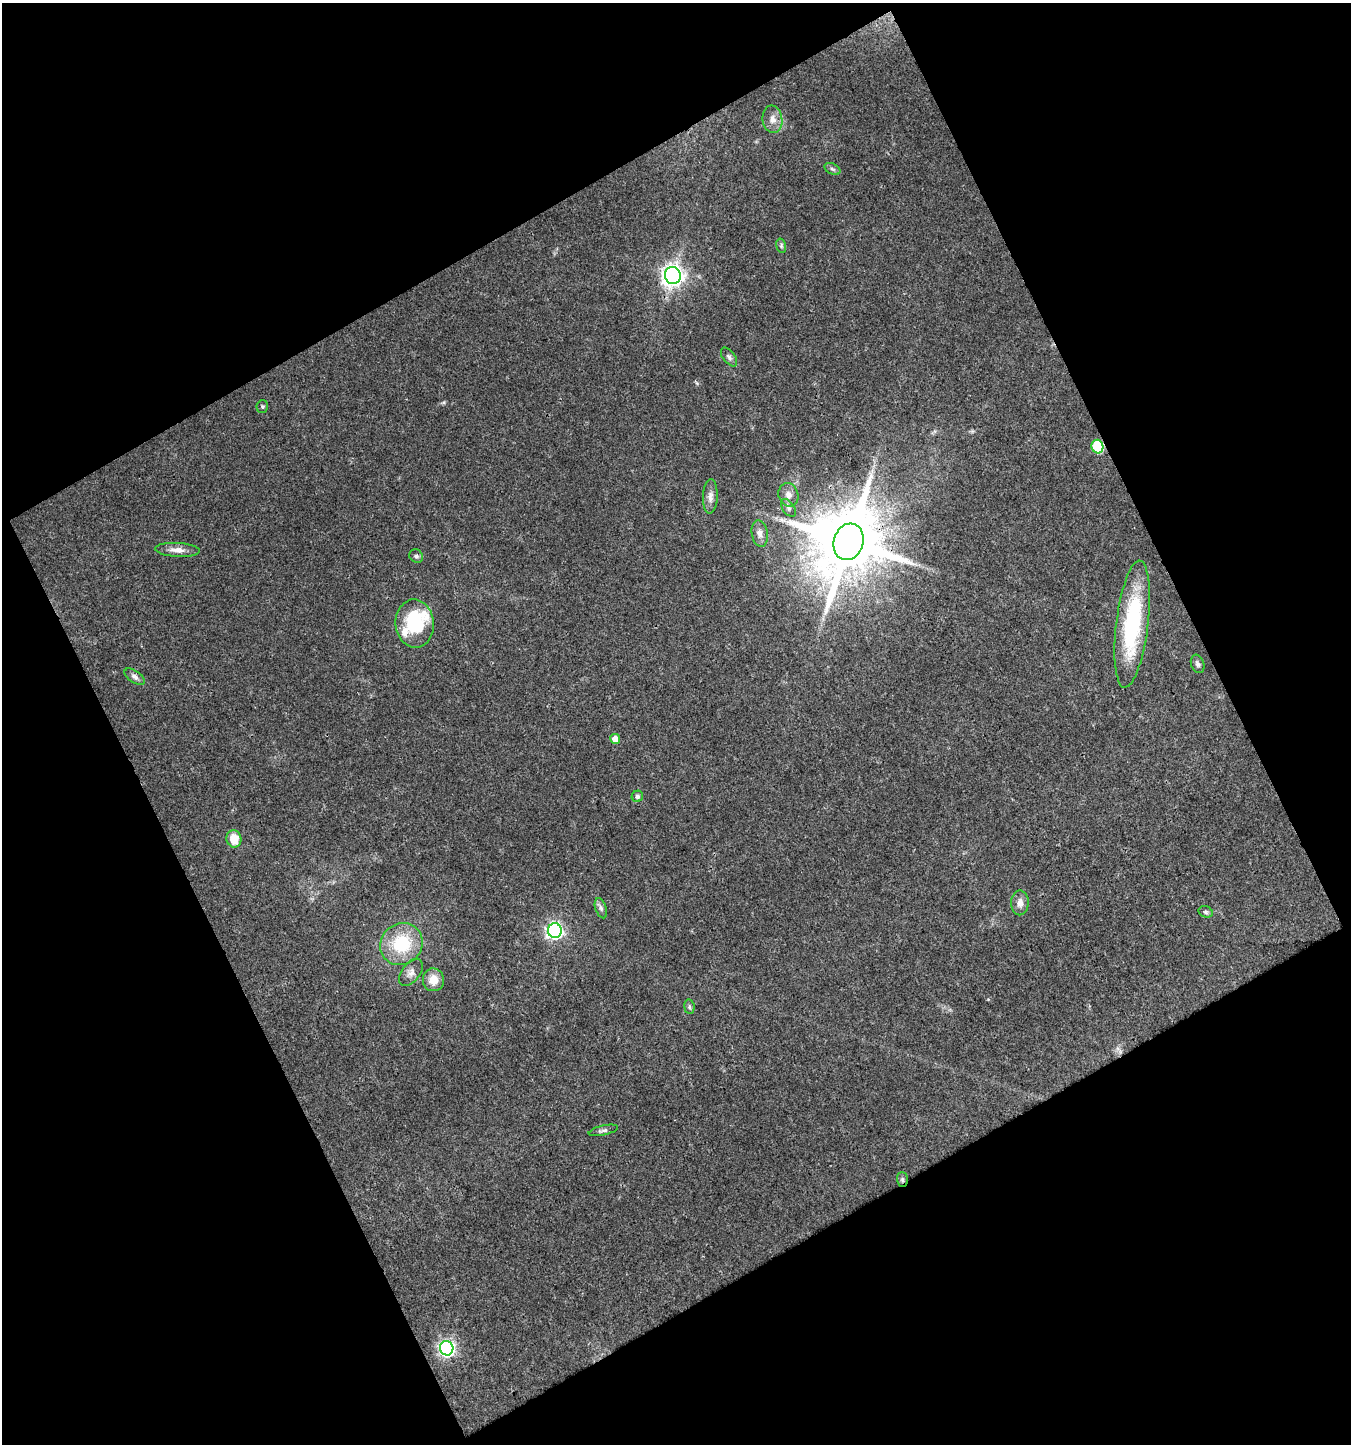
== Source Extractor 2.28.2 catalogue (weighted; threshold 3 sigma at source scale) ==
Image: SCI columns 33-1381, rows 1-1442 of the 1418 x 1442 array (HDU 1 of 3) = the unmasked area's bounding box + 8 px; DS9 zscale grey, full resolution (1 PNG px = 1 image px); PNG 1353 x 1446 px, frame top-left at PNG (2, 3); each listed source drawn as its Kron ellipse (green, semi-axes under 4 px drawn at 4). Shown black and unused: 47% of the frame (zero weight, under 3 of 4 exposures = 1% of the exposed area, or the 3 px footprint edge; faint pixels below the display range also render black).
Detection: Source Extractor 2.28.2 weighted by HDU 2 'WHT'. Background 0.0283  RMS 0.0037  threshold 0.0165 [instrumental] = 3 sigma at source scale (4.5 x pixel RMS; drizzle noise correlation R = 1.50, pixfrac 1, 0.0396/0.0396 arcsec/px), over >= 5 px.
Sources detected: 35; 1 inside a brighter object's white glare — neither listed nor drawn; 2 inside a brighter listed object's ellipse — not listed separately; the other 32 listed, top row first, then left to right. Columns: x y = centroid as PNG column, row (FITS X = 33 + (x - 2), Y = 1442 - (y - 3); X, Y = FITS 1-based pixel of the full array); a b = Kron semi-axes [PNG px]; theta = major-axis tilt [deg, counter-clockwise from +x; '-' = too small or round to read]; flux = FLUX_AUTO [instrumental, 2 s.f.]
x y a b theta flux
772 119 13 10 -83 2.9
832 169 8 5 -27 0.78
781 246 7 4 -76 0.68
673 275 8 8 - 250
729 357 11 6 -53 1.1
262 406 6 5 - 0.58
1097 447 7 6 - 26
788 495 12 9 -71 2.6
710 497 17 7 87 2.4
788 508 10 6 -55 1.1
760 533 13 8 -80 2.4
849 542 18 14 73 3700
177 550 22 7 -3 2.8
416 556 7 6 - 1
415 624 24 19 -86 22
1132 624 64 16 83 45
1198 664 9 6 -70 1.1
135 677 11 6 -35 1.4
615 739 5 5 - 3.4
637 796 6 5 - 0.98
234 839 9 7 -79 6.4
1020 903 12 9 88 2.6
601 908 10 5 -71 1.1
1206 912 7 5 -16 0.81
555 931 7 7 - 120
401 944 22 20 41 20
411 972 16 9 53 2.5
433 980 11 10 - 5.1
689 1007 7 5 -83 0.73
603 1130 15 5 13 1.2
902 1180 7 5 -88 0.71
447 1348 7 6 - 110
Overlapping masked pixels (flux is a lower limit): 3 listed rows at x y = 1097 447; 849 542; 902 1180